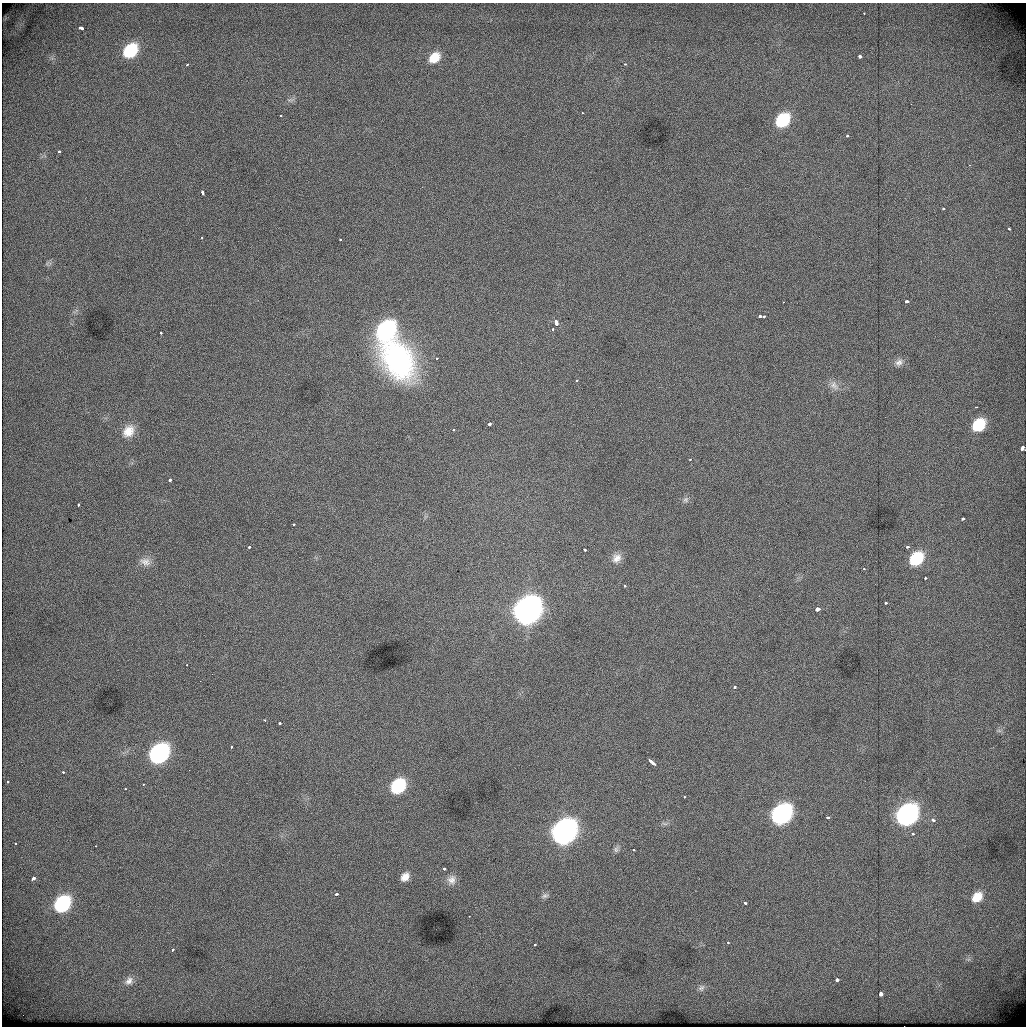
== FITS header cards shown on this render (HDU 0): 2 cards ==
NAXIS1  =                 1024          /
NAXIS2  =                 1024          /

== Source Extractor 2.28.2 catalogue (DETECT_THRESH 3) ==
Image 1024 x 1024 px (HDU 0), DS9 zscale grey, 1 PNG px = 1 image px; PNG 1028 x 1028 px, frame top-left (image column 1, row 1024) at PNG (2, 3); no overlay
Background 467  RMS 2.7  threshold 8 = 3 sigma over >= 5 px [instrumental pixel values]
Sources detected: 100; all 100 listed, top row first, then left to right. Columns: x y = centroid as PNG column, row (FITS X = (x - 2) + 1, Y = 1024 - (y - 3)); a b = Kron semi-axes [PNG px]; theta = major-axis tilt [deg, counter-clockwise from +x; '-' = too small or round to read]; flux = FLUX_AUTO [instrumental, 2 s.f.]
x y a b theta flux
864 13 3 3 - 190
81 28 5 3 - 1700
130 51 11 8 45 12000
860 56 3 3 - 2400
434 58 12 9 39 3500
625 64 3 3 - 400
187 65 3 2 - 240
582 113 3 2 - 290
280 116 3 2 - 310
782 120 13 10 46 11000
847 136 4 3 - 410
59 151 3 3 - 490
969 165 3 3 - 200
202 193 5 3 - 920
943 209 3 3 - 1700
1009 229 3 2 - 240
202 237 3 2 - 200
340 240 3 3 - 340
906 301 4 3 - 1700
783 302 2 2 - 140
760 316 3 3 - 710
764 316 3 3 - 520
556 323 5 3 - 1800
552 329 3 3 - 320
386 330 14 11 49 35000
160 333 3 3 - 550
437 358 3 2 - 830
398 360 45 29 -58 31000
899 362 11 8 35 800
577 380 3 3 - 210
834 385 9 8 - 710
976 407 3 2 - 1500
489 424 3 3 - 1600
979 425 12 9 44 7500
453 430 3 3 - 330
128 431 17 14 54 2900
1022 448 5 3 - 1900
690 459 3 2 - 200
170 480 3 3 - 2400
685 499 7 6 - 430
78 505 3 2 - 490
963 519 3 3 - 1600
294 524 3 3 - 410
249 547 3 3 - 620
907 547 4 3 - 760
584 550 3 3 - 650
617 558 13 11 43 1400
916 559 13 10 43 9100
145 562 17 12 -17 1800
864 569 3 2 - 190
925 578 3 3 - 350
625 586 3 3 - 580
885 603 3 3 - 440
817 609 4 3 - 4100
527 610 14 11 46 280000
186 665 2 2 - 160
212 674 2 2 - 240
200 681 2 2 - 310
734 687 3 3 - 360
265 720 3 3 - 290
280 723 3 3 - 890
999 731 7 4 -19 320
231 747 3 2 - 340
159 754 13 10 46 55000
652 763 8 3 -40 2100
189 770 2 2 - 280
63 772 3 3 - 480
8 781 5 4 - 370
143 784 3 3 - 230
398 786 11 9 45 13000
125 789 2 2 - 160
684 797 3 2 - 480
781 814 13 10 44 61000
907 815 13 10 45 78000
827 817 3 3 - 810
933 820 4 3 - 730
564 832 14 11 46 170000
913 834 3 3 - 360
15 843 4 3 - 270
96 846 3 2 - 140
616 849 8 6 -70 410
633 850 3 2 - 310
444 869 3 3 - 680
405 877 13 10 52 1900
33 878 4 3 - 1500
451 880 14 12 -84 1600
336 894 4 3 - 1400
545 896 11 6 19 630
977 897 12 9 44 2700
745 902 4 3 - 710
62 904 12 10 46 21000
469 916 3 2 - 140
728 943 3 3 - 440
535 944 3 3 - 910
172 950 3 3 - 400
968 959 7 4 -18 370
837 980 3 3 - 3000
129 981 11 8 48 990
701 988 9 7 43 550
880 994 4 3 - 3000